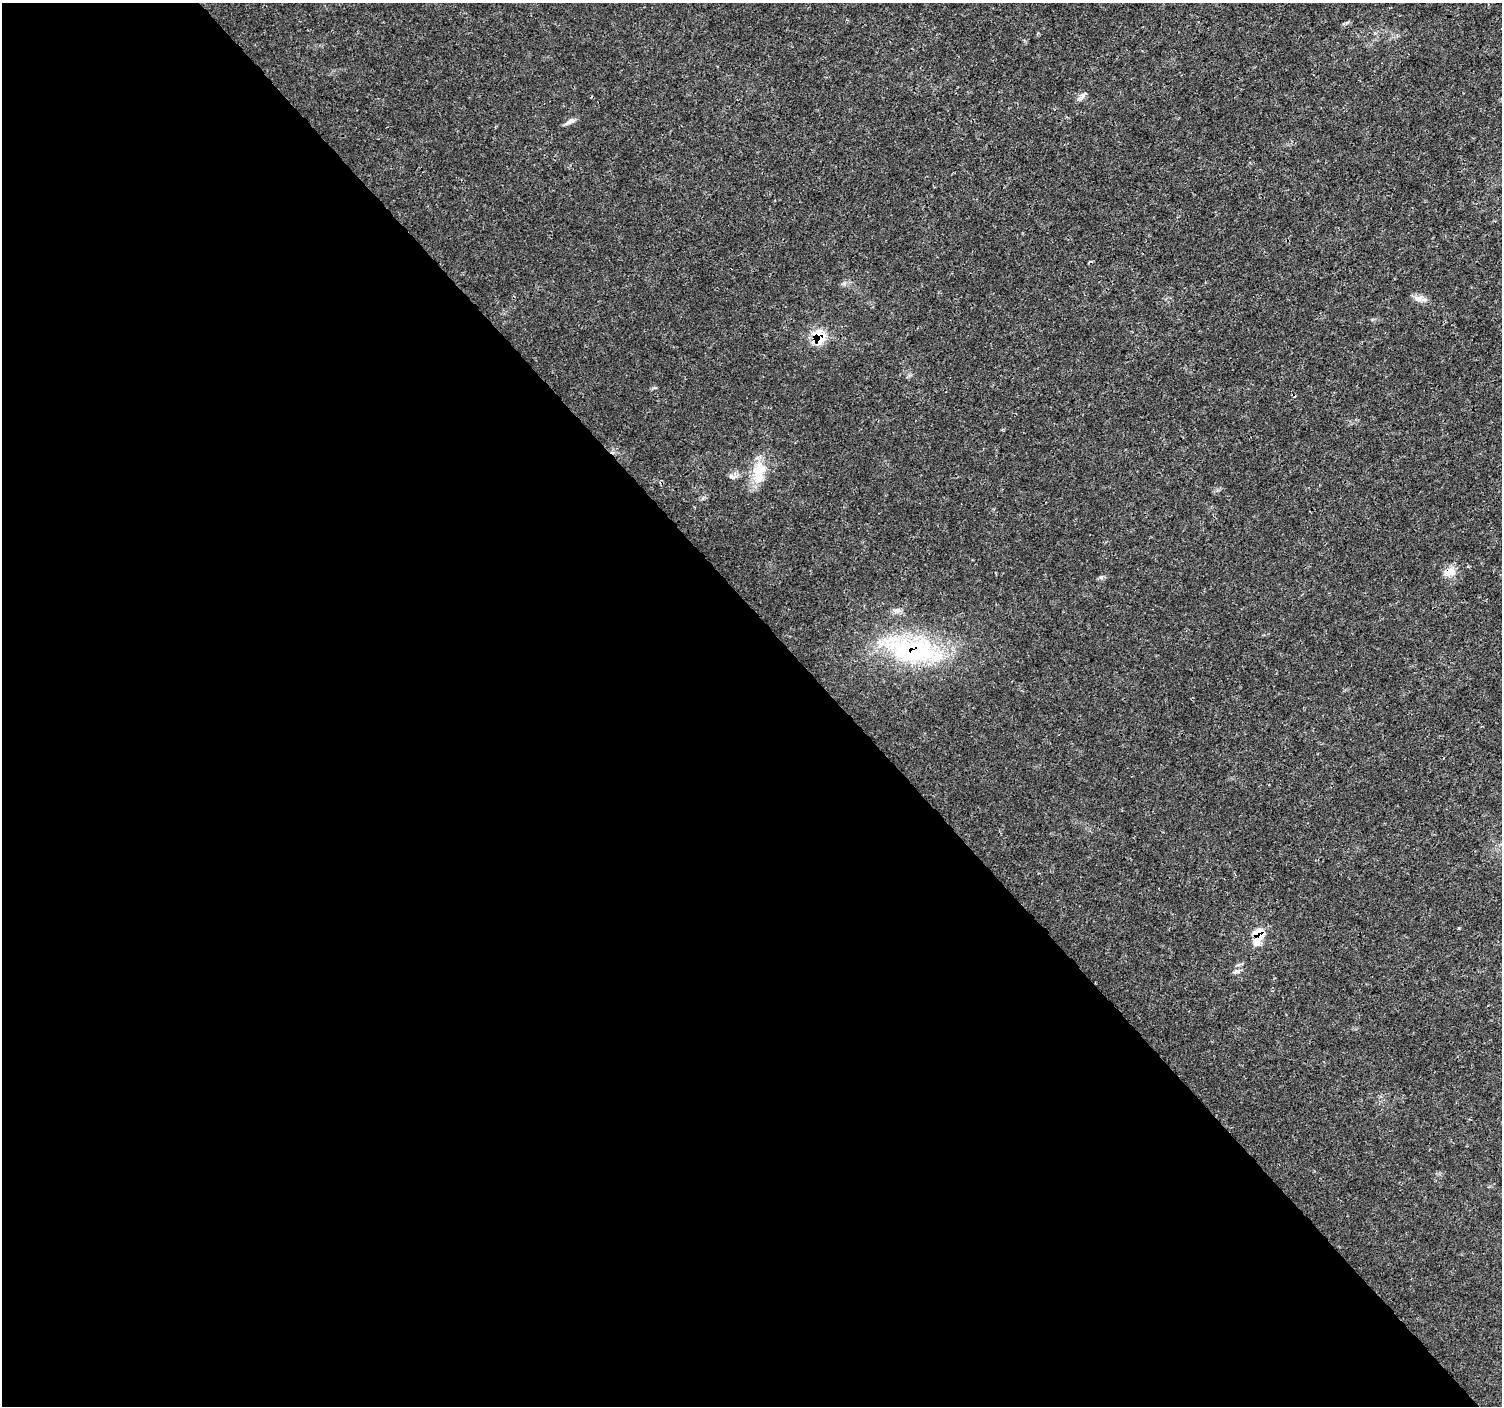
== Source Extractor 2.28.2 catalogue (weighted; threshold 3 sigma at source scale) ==
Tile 9 of 4 x 4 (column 1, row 3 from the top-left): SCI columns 7-1506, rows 1613-3016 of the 6007 x 5966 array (HDU 1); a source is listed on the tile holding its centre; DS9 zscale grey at full resolution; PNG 1504 x 1408 px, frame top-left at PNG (2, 3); no overlay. Shown black and unused: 56% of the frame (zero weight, under 3 of 4 exposures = <1% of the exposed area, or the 3 px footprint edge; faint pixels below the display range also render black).
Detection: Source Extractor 2.28.2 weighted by HDU 2 'WHT'; one run over the whole footprint, this tile lists its part. Background 0.00477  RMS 0.0014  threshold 0.00631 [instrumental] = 3 sigma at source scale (4.5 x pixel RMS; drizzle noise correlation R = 1.50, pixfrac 1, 0.0396/0.0396 arcsec/px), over >= 5 px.
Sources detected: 13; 2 cosmic-ray / hot-pixel residue — not listed; the other 11 listed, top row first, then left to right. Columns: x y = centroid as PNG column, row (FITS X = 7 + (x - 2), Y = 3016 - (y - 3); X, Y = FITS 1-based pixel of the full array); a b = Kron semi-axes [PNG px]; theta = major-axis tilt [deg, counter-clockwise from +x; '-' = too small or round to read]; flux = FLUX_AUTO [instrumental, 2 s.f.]
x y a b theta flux
1082 96 12 4 72 0.41
570 122 16 6 28 0.59
1419 298 16 8 17 0.88
819 337 14 11 -66 4.2
759 472 30 16 84 3.8
732 476 12 6 -7 0.52
1449 571 16 10 24 1.3
913 650 79 29 -12 20
1459 928 4 3 - 0.13
1258 935 17 11 80 3.2
1237 971 9 5 14 0.44
Overlapping masked pixels (flux is a lower limit): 4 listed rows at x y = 819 337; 1449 571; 913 650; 1258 935
Unlisted compact peaks at least as high as the median listed source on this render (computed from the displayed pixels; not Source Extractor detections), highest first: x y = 1101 577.